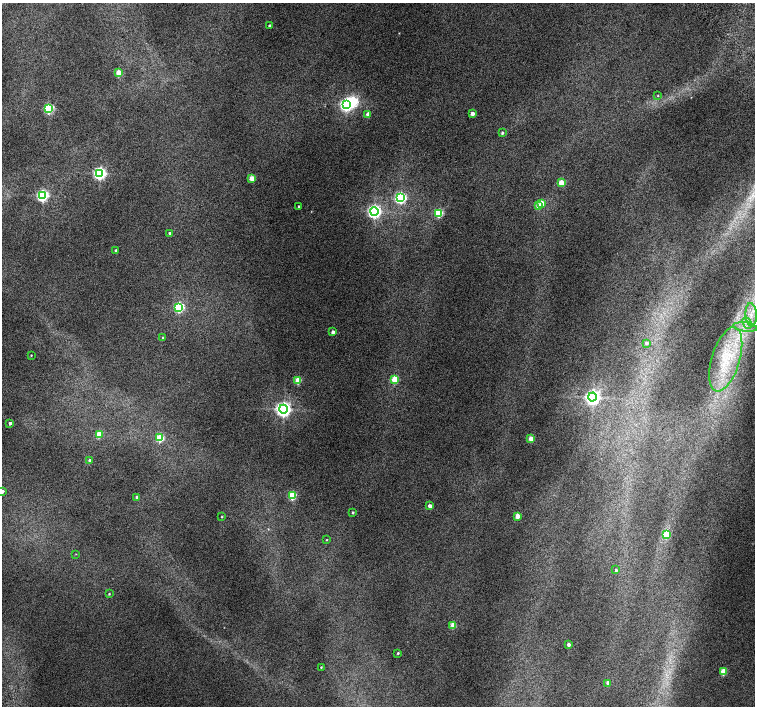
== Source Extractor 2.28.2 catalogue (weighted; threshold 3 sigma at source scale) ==
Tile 10 of 4 x 4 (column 2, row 3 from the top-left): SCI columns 1557-3062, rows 1672-3079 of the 6118 x 6093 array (HDU 1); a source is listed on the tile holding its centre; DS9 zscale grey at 2 x 2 block average (1 PNG px = mean of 2 x 2 image px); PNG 757 x 708 px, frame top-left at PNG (2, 3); each listed source drawn as its Kron ellipse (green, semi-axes under 4 px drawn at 4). Shown black and unused: <1% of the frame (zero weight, under 2 of 3 exposures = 3% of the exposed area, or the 3 px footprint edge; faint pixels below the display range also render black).
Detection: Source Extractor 2.28.2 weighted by HDU 2 'WHT'; one run over the whole footprint, this tile lists its part. Background 0.0415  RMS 0.035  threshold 0.158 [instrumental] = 3 sigma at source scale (4.5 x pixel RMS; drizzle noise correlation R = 1.50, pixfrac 1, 0.0396/0.0396 arcsec/px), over >= 5 px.
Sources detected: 57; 1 inside a brighter object's white glare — neither listed nor drawn; the other 56 listed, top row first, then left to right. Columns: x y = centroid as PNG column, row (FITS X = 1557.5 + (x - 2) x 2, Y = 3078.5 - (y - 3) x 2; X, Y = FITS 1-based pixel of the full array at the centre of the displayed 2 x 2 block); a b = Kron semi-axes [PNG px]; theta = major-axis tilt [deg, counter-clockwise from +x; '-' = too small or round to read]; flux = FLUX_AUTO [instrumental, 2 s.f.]
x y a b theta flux
269 26 2 2 - 13
119 73 3 3 - 230
658 96 3 2 - 4.3
346 105 4 4 - 2200
49 109 3 3 - 810
368 114 3 3 - 73
472 114 3 3 - 47
502 133 3 3 - 16
100 173 4 4 - 2000
252 178 3 3 - 150
561 183 3 3 - 200
43 196 4 4 - 1500
400 198 4 4 - 1300
541 203 3 3 - 130
299 206 2 2 - 8.1
538 206 3 3 - 130
374 211 4 4 - 2500
439 213 3 3 - 470
170 233 3 2 - 13
116 250 3 3 - 10
179 307 4 3 - 960
751 315 12 5 -86 82
747 323 6 3 -64 30
745 327 12 4 -6 59
333 332 3 2 - 34
163 338 3 2 - 13
646 343 4 3 - 23
31 355 2 2 - 5.1
726 359 33 14 73 450
395 379 3 3 - 280
298 380 3 3 - 240
592 397 4 4 - 3100
283 409 4 4 - 3500
10 423 3 2 - 30
99 434 3 3 - 250
160 438 3 3 - 370
531 439 3 3 - 150
90 461 3 2 - 49
2 491 3 2 - 44
292 495 3 3 - 450
137 497 3 2 - 19
430 506 3 2 - 44
353 513 3 2 - 9.1
518 516 3 3 - 110
221 517 3 2 - 4.6
667 535 3 3 - 240
326 540 3 2 - 5
76 554 3 2 - 3.3
616 570 3 2 - 15
109 594 3 2 - 6.7
453 625 3 3 - 130
569 644 3 2 - 32
398 653 2 2 - 8.5
321 667 2 2 - 6.2
723 672 3 3 - 230
608 683 3 3 - 48
Isophote crosses this tile's border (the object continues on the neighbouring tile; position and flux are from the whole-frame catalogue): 1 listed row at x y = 2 491